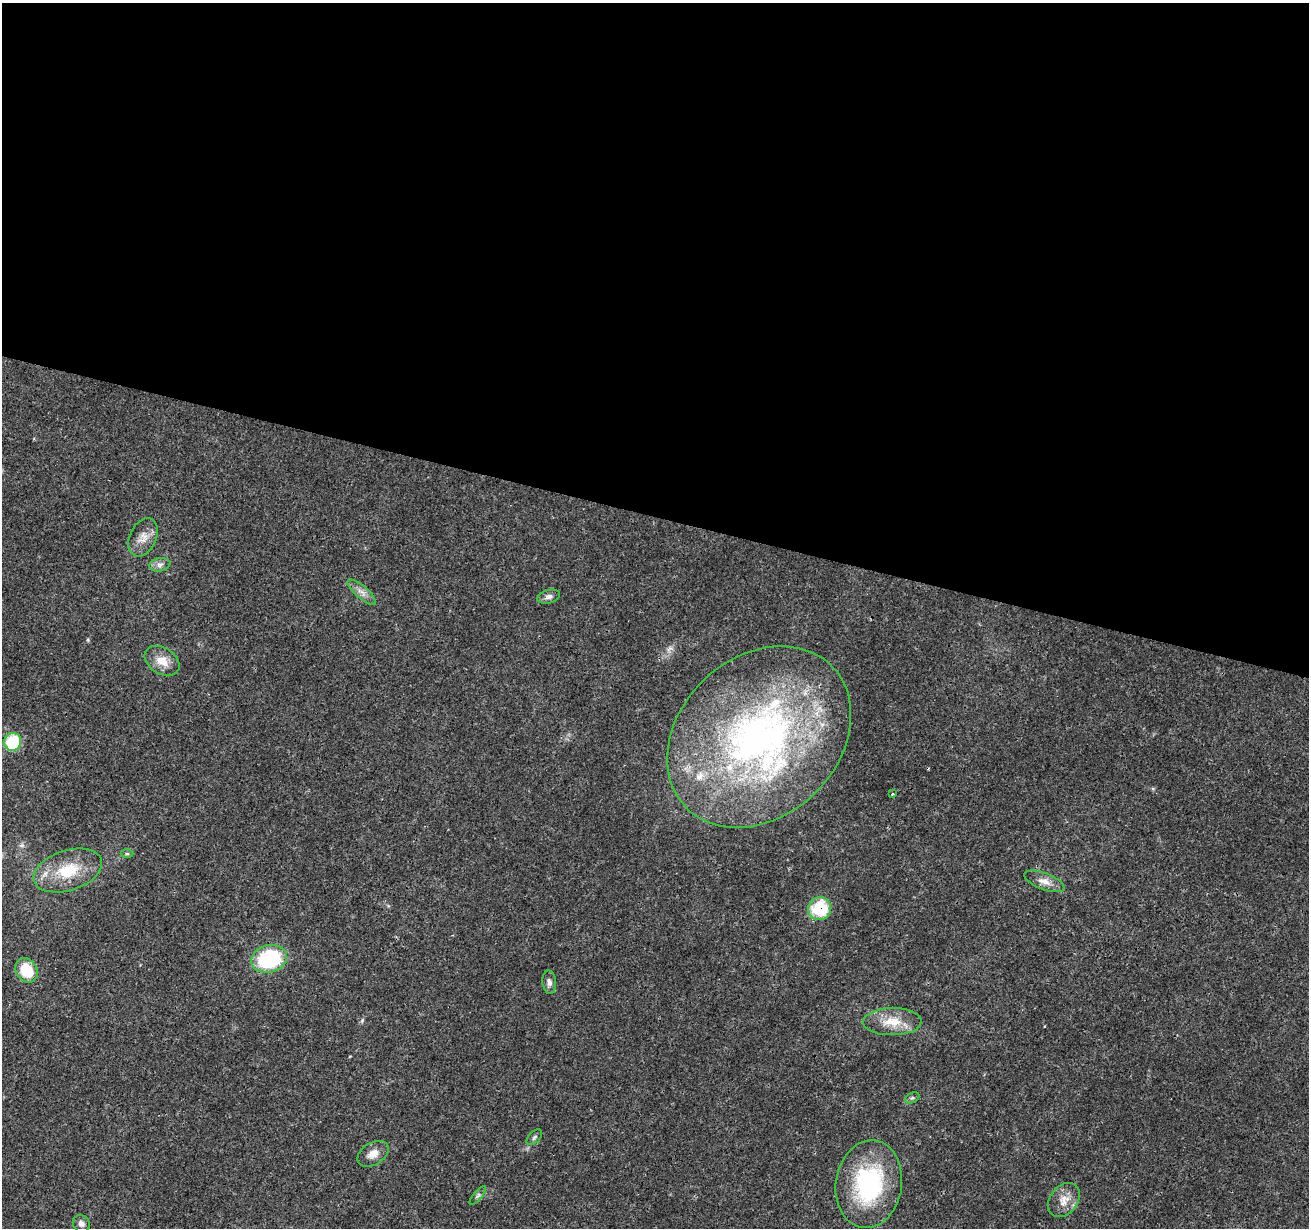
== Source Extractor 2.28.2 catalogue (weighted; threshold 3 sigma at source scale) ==
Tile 3 of 4 x 4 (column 3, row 1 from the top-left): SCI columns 2621-3927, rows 3962-5187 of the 5235 x 5407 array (HDU 1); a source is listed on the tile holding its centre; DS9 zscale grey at full resolution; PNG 1311 x 1230 px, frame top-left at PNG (2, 3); each listed source drawn as its Kron ellipse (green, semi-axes under 4 px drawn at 4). Shown black and unused: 42% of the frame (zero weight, under 3 of 4 exposures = <1% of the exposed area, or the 3 px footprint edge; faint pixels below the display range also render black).
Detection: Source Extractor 2.28.2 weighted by HDU 2 'WHT'; one run over the whole footprint, this tile lists its part. Background 0.0247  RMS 0.0022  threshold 0.0101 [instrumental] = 3 sigma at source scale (4.5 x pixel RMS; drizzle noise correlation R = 1.50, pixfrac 1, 0.0396/0.0396 arcsec/px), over >= 5 px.
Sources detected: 26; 3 inside a brighter listed object's ellipse — not listed separately; the other 23 listed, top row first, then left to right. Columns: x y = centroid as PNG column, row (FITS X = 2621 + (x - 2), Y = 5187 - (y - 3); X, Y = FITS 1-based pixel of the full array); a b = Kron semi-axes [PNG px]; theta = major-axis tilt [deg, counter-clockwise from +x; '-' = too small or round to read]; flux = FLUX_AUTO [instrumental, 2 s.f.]
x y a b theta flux
143 537 20 13 65 2.6
160 565 10 6 10 1
362 592 18 6 -41 1.5
549 597 11 6 15 1.1
162 661 19 13 -33 3.3
759 737 102 79 43 110
13 742 9 8 - 13
892 794 3 3 - 0.24
127 854 6 4 0 0.36
68 870 35 20 18 9
1044 881 21 8 -21 2.1
820 909 12 11 - 11
269 959 18 13 15 19
26 970 13 10 -57 7
549 982 12 7 -83 0.96
892 1022 29 13 1 5.2
912 1098 7 5 25 0.4
534 1137 9 5 45 0.5
373 1154 17 11 30 2.2
869 1184 44 33 81 26
478 1195 12 4 50 0.54
1064 1200 19 13 52 2.9
81 1224 9 8 - 1
Overlapping masked pixels (flux is a lower limit): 2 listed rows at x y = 759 737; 820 909